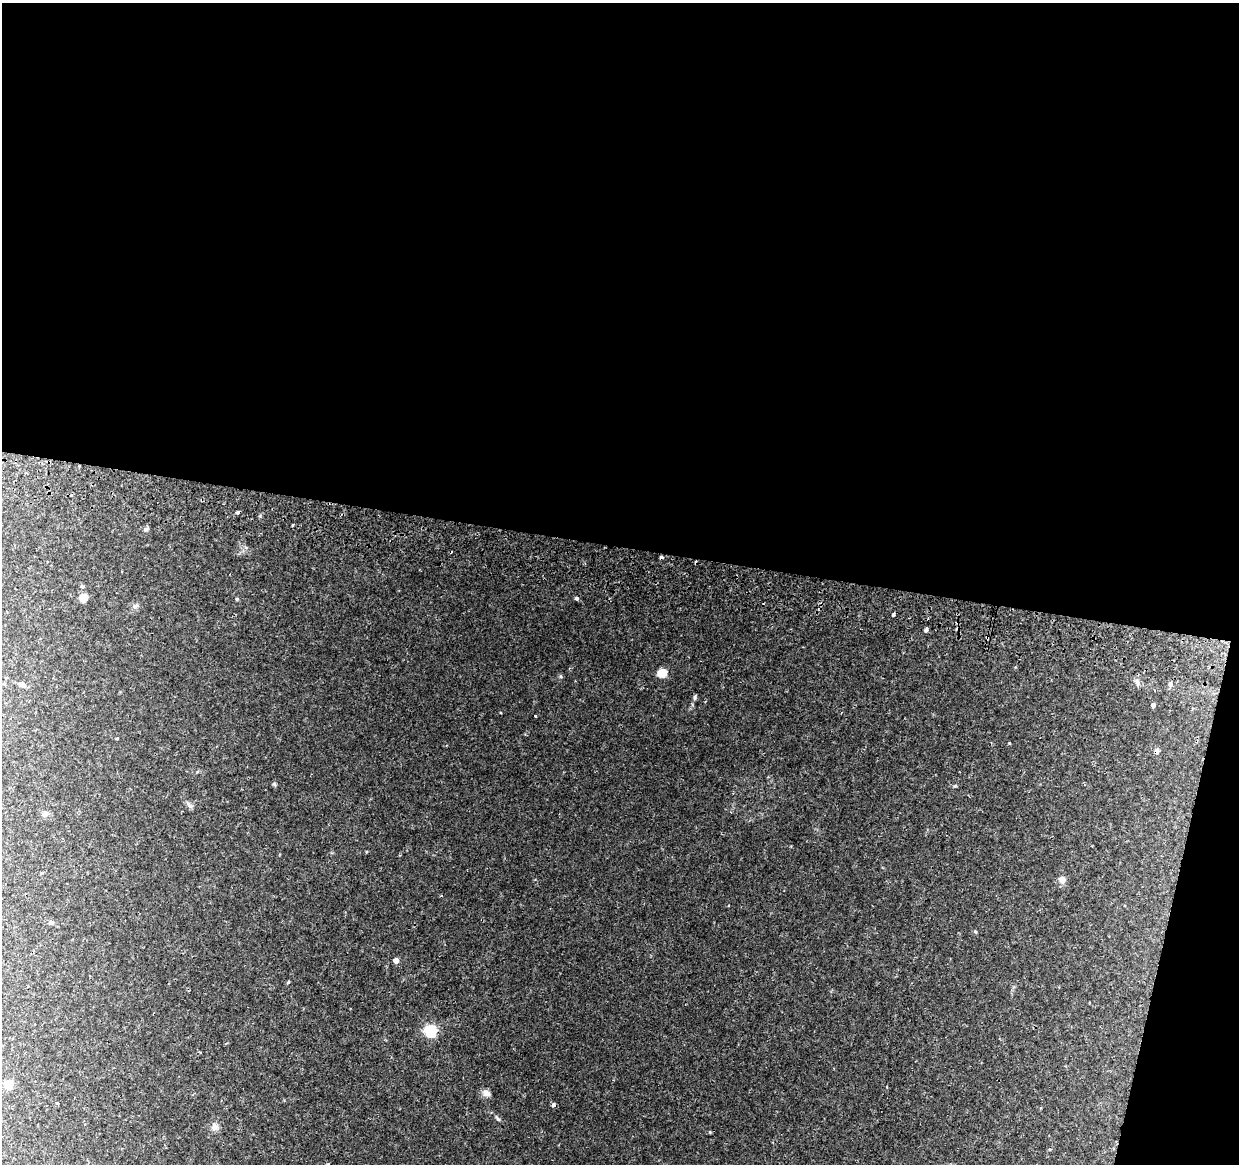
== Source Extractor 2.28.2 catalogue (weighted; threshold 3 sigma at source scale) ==
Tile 4 of 4 x 4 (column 4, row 1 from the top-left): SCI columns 3730-4966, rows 3816-4977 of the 4976 x 5248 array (HDU 1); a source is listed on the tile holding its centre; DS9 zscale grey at full resolution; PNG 1241 x 1166 px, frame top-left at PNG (2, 3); no overlay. Shown black and unused: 49% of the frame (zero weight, under 2 of 3 exposures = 3% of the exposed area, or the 3 px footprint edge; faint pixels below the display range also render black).
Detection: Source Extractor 2.28.2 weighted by HDU 2 'WHT'; one run over the whole footprint, this tile lists its part. Background 0.0332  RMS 0.0032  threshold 0.0145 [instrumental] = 3 sigma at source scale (4.5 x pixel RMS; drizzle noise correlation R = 1.50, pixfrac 1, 0.0396/0.0396 arcsec/px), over >= 5 px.
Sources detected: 41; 5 cosmic-ray / hot-pixel residue — not listed; the other 36 listed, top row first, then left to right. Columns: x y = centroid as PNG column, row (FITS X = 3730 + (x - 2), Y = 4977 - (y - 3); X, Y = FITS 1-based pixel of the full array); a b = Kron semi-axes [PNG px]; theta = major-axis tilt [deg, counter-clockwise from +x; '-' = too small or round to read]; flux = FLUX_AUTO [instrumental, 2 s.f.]
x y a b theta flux
237 512 6 4 16 0.88
146 529 6 6 - 0.64
84 598 7 7 - 3.8
577 598 5 4 - 0.76
237 599 4 4 - 0.4
135 606 9 6 11 0.97
893 614 4 3 - 1.7
926 630 3 3 - 1
987 637 3 3 - 0.76
662 673 7 6 - 6.6
1137 682 9 6 -59 1
22 684 9 6 -14 1.1
1170 685 8 5 -82 0.71
695 697 7 5 83 0.56
1153 705 4 4 - 0.92
535 716 3 3 - 0.48
117 738 4 2 - 0.27
1009 743 4 3 - 0.25
1157 751 7 6 - 0.89
274 784 5 5 - 0.47
955 786 6 3 18 0.38
189 805 11 4 -50 0.89
45 814 9 6 29 1.1
1062 880 10 8 -78 1.7
51 923 6 4 17 0.46
975 931 5 3 - 0.32
396 960 4 4 - 2.1
288 982 5 3 - 0.33
430 1031 6 6 - 39
9 1084 11 9 7 2.8
486 1093 10 8 -18 1.6
57 1103 3 3 - 0.43
553 1104 4 3 - 1.1
498 1118 11 4 -52 0.62
215 1127 11 10 - 1.7
327 1164 3 2 - 0.34
Overlapping masked pixels (flux is a lower limit): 3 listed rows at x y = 237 512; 987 637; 1157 751
Isophote crosses this tile's border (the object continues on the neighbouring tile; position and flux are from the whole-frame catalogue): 1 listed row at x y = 327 1164
Unlisted compact peaks at least as high as the median listed source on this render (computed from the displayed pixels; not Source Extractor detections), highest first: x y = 260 516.